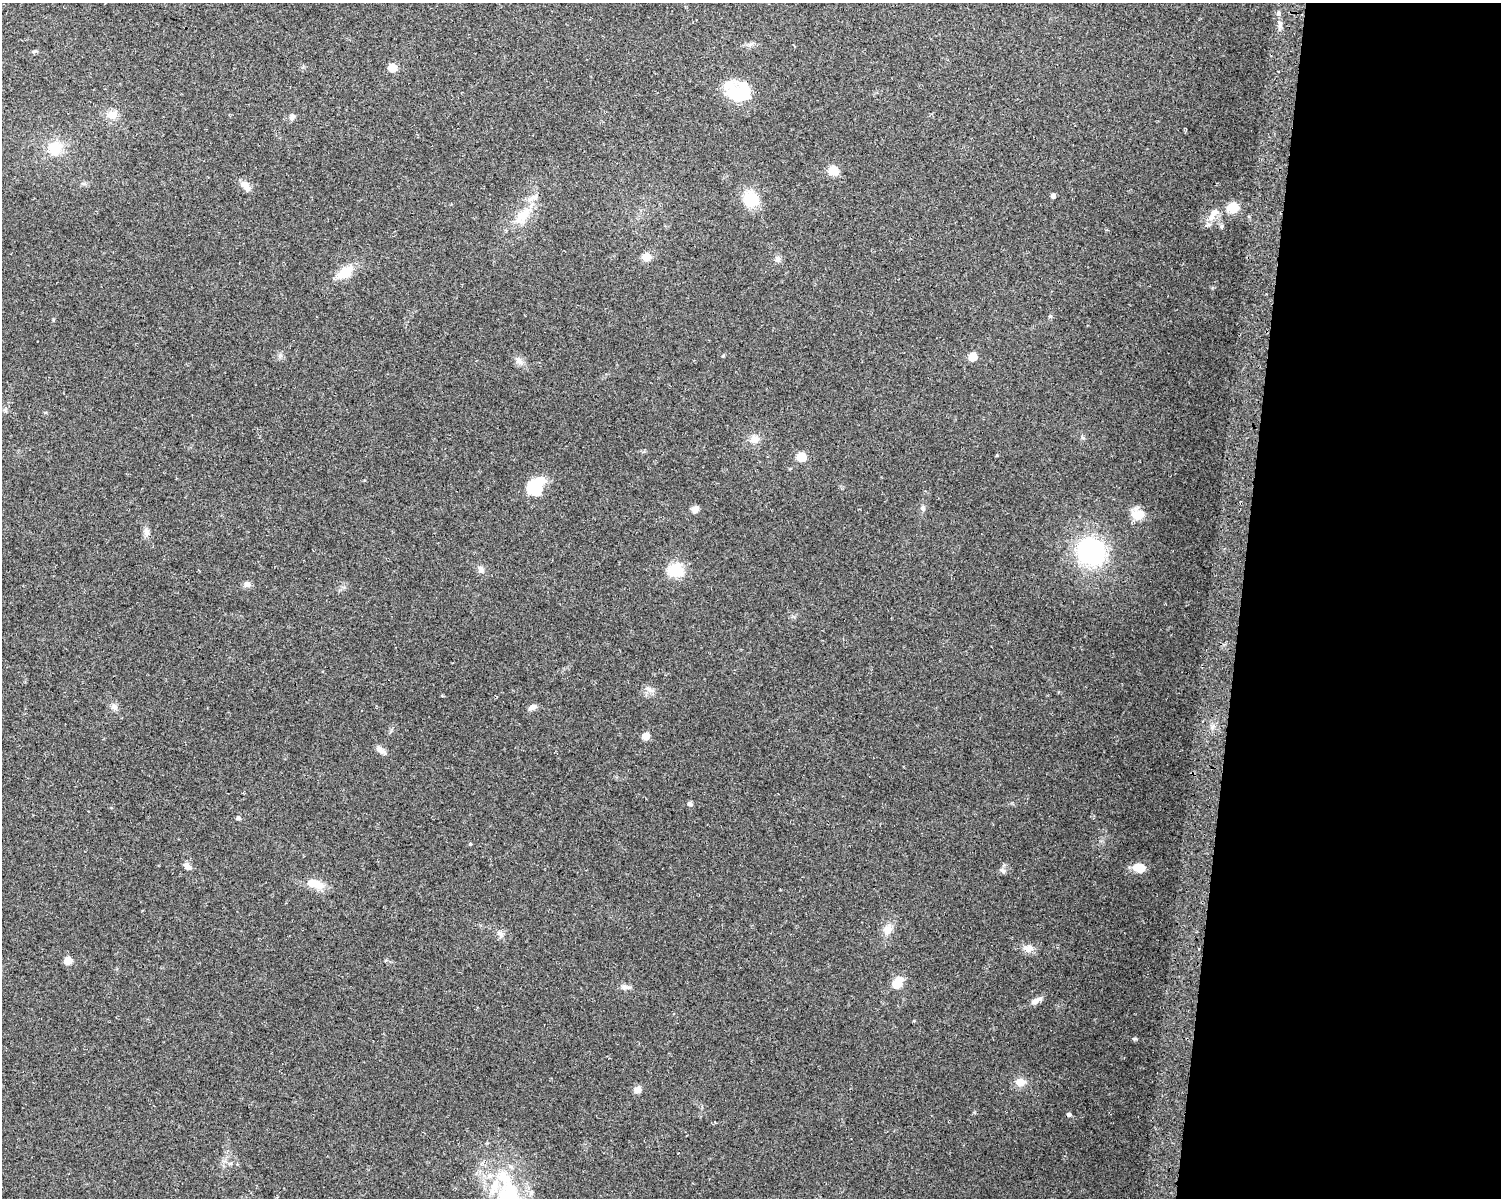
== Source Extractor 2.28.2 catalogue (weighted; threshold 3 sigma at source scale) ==
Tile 9 of 3 x 4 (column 3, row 3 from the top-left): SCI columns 3314-4812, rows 1200-2395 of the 5070 x 4801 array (HDU 1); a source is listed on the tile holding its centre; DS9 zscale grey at full resolution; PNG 1503 x 1200 px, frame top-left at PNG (2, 3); no overlay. Shown black and unused: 17% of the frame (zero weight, under 2 of 3 exposures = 2% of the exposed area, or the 3 px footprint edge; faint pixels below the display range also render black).
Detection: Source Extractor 2.28.2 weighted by HDU 2 'WHT'; one run over the whole footprint, this tile lists its part. Background 0.0423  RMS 0.011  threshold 0.0477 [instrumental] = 3 sigma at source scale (4.5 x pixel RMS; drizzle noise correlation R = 1.50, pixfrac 1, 0.0396/0.0396 arcsec/px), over >= 5 px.
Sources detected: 57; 4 inside a brighter listed object's ellipse — not listed separately; the other 53 listed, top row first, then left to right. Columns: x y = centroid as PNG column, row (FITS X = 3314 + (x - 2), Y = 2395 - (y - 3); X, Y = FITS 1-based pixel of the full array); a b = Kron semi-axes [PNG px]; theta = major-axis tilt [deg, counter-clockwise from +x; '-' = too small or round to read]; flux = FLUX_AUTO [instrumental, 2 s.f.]
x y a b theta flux
34 51 6 4 19 1.4
392 68 5 5 - 26
739 92 27 20 -16 50
112 115 13 11 14 9.8
292 117 8 6 46 3.3
55 148 17 16 - 20
833 170 13 11 2 11
245 186 15 9 -43 7.1
1053 196 5 5 - 2.6
751 199 15 14 - 32
1233 207 6 6 - 63
1215 212 13 9 36 7.6
522 215 26 12 45 20
646 257 8 7 - 12
778 259 8 6 89 3.1
345 273 24 11 36 19
1050 316 5 4 - 1.3
973 357 5 5 - 24
519 361 11 8 -45 5.6
755 439 13 8 18 7.4
801 457 6 6 - 34
535 487 20 15 65 42
923 508 7 5 -20 2.2
695 509 9 8 - 4.2
1137 514 16 14 -15 12
146 532 10 7 77 4.2
1091 552 27 23 -43 130
481 569 10 7 -72 4.3
676 570 7 6 - 130
247 584 9 8 - 3.7
648 689 9 5 -36 3.8
114 707 8 7 - 3.9
532 707 12 6 20 4.1
646 736 5 5 - 15
381 750 14 7 -39 4.6
690 804 6 5 - 2.7
238 818 5 4 - 2.3
470 844 4 4 - 1
187 866 12 6 -38 4.6
1139 868 9 7 -5 19
314 884 23 9 -15 17
888 930 15 11 58 9.2
500 934 11 7 -45 4.2
1028 948 12 9 -6 6.8
68 961 6 5 - 18
897 983 16 11 60 13
624 987 8 6 -75 3.1
1039 999 11 6 29 3.9
1135 1039 6 4 -18 1.3
1020 1082 12 10 1 9.8
637 1090 7 7 - 6.2
1069 1114 5 4 - 2.4
509 1198 50 33 -84 120
Isophote crosses this tile's border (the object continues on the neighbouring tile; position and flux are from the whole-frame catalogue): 1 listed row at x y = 509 1198
Unlisted compact peaks at least as high as the median listed source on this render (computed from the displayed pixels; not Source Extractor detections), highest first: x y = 1003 871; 1280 23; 1278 14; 997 455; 53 320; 1083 438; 723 356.